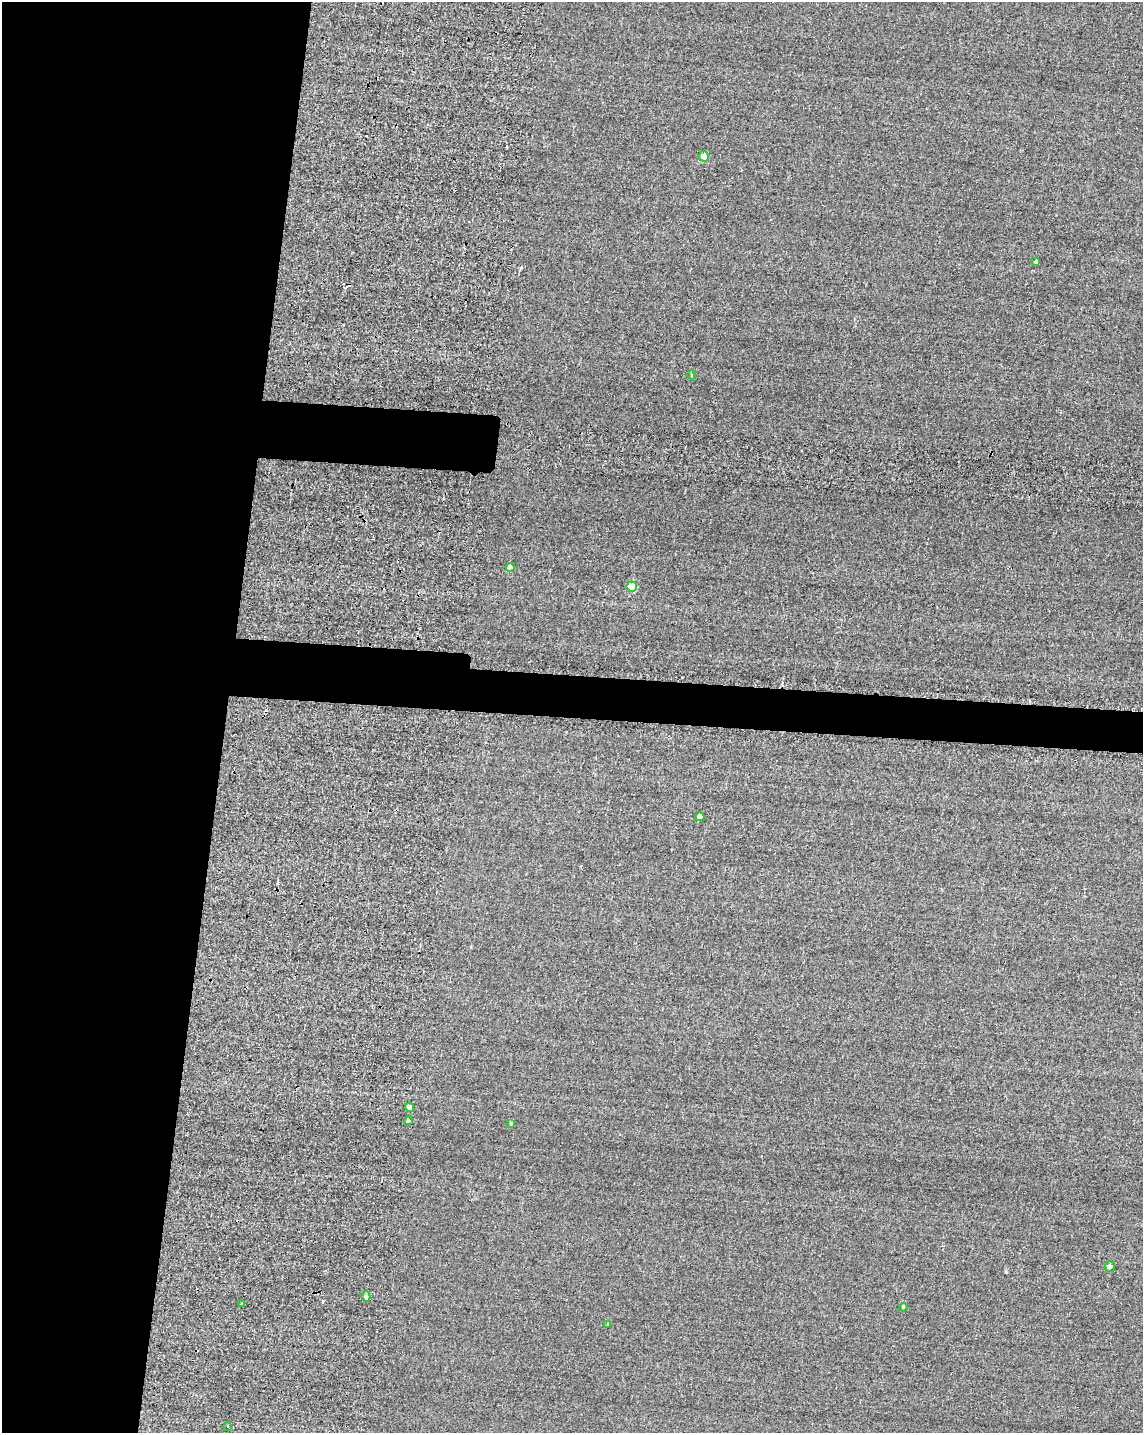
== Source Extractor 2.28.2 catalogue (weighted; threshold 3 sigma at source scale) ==
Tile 5 of 4 x 3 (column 1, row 2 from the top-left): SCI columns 27-1167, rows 1677-3107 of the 4849 x 4881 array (HDU 1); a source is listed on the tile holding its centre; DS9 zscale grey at full resolution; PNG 1145 x 1435 px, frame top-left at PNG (2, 2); each listed source drawn as its Kron ellipse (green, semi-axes under 4 px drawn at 4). Shown black and unused: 23% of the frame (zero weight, under 2 of 3 exposures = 12% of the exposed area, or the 3 px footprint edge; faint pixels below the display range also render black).
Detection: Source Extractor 2.28.2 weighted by HDU 2 'WHT'; one run over the whole footprint, this tile lists its part. Background -0.229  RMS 3.4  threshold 15.2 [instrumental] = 3 sigma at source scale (4.5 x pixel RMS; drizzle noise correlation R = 1.50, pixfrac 1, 0.05/0.05 arcsec/px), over >= 5 px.
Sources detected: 16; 1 cosmic-ray / hot-pixel residue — neither listed nor drawn; the other 15 listed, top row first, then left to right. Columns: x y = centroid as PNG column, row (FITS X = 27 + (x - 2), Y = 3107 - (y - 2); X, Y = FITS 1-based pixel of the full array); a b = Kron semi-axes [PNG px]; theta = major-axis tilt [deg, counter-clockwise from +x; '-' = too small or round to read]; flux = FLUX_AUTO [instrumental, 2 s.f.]
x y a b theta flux
704 156 5 5 - 4200
1035 261 4 3 - 1100
692 375 5 3 - 390
510 567 4 4 - 1900
632 587 5 5 - 9600
700 817 4 4 - 2100
409 1107 5 4 - 1600
409 1121 4 3 - 490
511 1123 4 3 - 550
1110 1267 5 5 - 1100
366 1297 5 4 - 650
242 1304 3 3 - 3300
903 1307 4 4 - 500
607 1324 3 3 - 420
228 1426 3 2 - 290
Unlisted compact peaks at least as high as the median listed source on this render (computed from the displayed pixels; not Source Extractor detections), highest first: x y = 521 268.